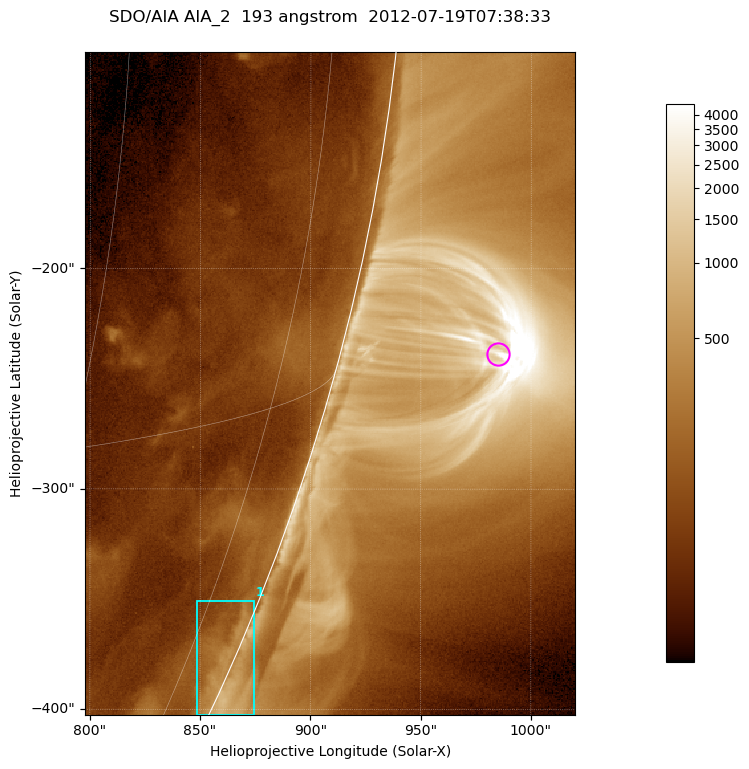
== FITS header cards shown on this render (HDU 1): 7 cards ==
TELESCOP= 'SDO/AIA '           / For AIA: SDO/AIA
INSTRUME= 'AIA_2   '           / For AIA: AIA_ATA1, AIA_ATA2, AIA_ATA3 or AIA_AT
WAVELNTH=                  193 / [angstrom] Wavelength
WAVEUNIT= 'angstrom'           / Wavelength unit: angstrom
DATE-OBS= '2012-07-19T07:38:33.114' / [ISO] Date when observation started; ISO 8
CTYPE1  = 'HPLN-TAN'           / CTYPE1; Typically HPLN
CTYPE2  = 'HPLT-TAN'           / CTYPE2; Typically HPLT

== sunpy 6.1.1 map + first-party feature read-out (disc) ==
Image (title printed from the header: SDO/AIA AIA_2  193 angstrom  2012-07-19T07:38:33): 370 x 500 px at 0.601 arcsec/px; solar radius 944 arcsec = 1572 px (partial field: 1.2% of the solar disc is inside the frame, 48% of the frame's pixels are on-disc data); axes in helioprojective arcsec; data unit not stated in the header (colour bar unlabelled)
Orientation: roll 0.0564 deg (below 1 deg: not rotated)
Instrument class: DISC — disc imager (sunpy class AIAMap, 193 A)
Bright regions (active regions / flare kernels): reference = the on-disc median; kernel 3 px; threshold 5 sigma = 166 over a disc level ~82.3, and >= 1.15x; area >= 185 px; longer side >= 4 px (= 2.4 arcsec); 1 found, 1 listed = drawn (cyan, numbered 1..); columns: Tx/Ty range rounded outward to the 2 arcsec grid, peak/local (2 s.f.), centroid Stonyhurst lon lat
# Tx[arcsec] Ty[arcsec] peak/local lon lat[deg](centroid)
1 848..874 -404..-350 9.2 +82 -23
Off-limb structures (1.02-1.3 R_sun): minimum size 92 px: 2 found; the strongest spans PA ~250..260 deg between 1.02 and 1.14 R_sun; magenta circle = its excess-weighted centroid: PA ~255 deg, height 1.07 R_sun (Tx ~984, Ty ~-238 arcsec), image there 14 x the reference